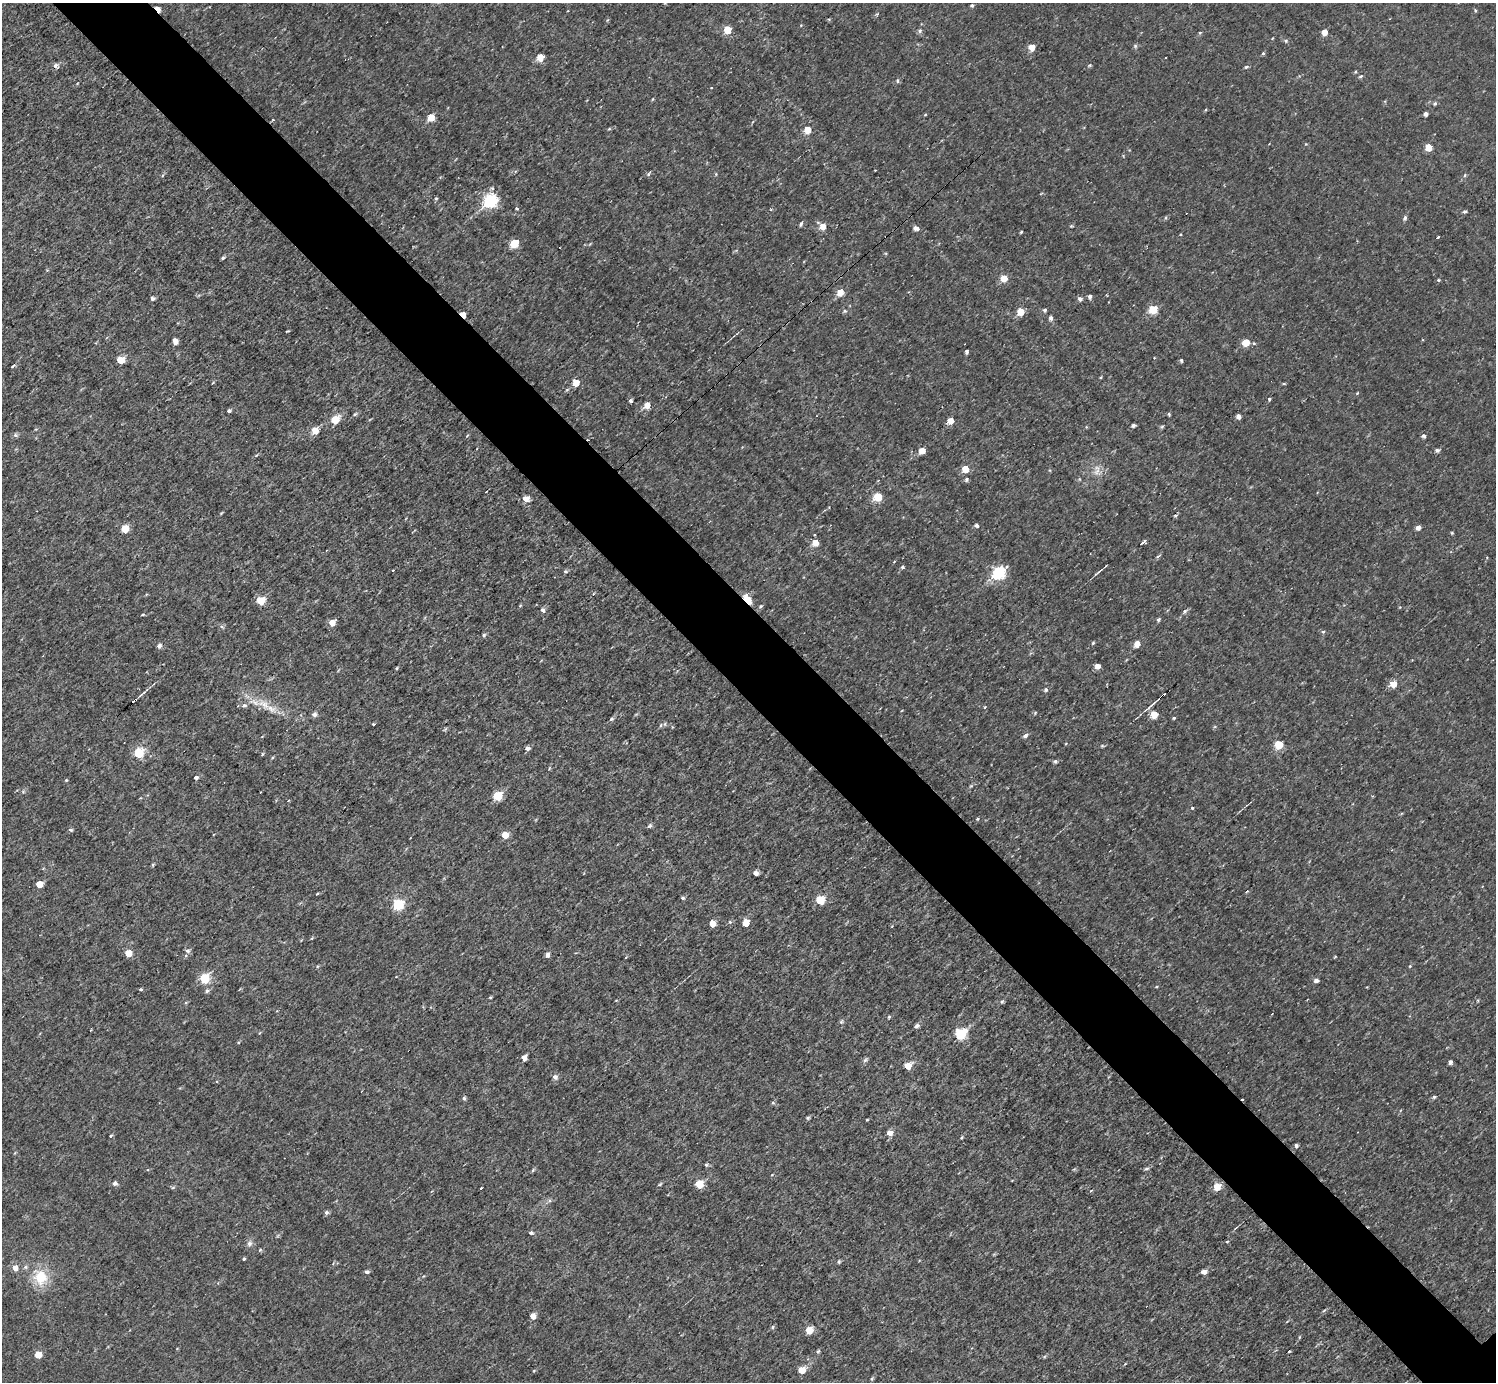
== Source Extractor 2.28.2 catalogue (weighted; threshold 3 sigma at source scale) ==
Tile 11 of 4 x 4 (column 3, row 3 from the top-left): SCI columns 2992-4485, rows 1540-2919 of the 5983 x 5981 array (HDU 1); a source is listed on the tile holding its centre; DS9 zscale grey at full resolution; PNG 1498 x 1384 px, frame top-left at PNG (2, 3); no overlay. Shown black and unused: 6% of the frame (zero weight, under 3 of 4 exposures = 1% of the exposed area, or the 3 px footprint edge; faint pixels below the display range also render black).
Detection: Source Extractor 2.28.2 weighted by HDU 2 'WHT'; one run over the whole footprint, this tile lists its part. Background 0.0567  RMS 0.062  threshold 0.28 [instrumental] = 3 sigma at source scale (4.5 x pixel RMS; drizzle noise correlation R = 1.50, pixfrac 1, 0.05/0.05 arcsec/px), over >= 5 px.
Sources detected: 237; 5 cosmic-ray / hot-pixel residue — not listed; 2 inside a brighter listed object's ellipse — not listed separately; the other 230 listed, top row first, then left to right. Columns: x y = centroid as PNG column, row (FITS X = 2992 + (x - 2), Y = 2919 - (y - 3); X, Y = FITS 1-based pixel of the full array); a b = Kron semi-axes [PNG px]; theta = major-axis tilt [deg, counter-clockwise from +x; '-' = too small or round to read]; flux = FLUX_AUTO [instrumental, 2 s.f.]
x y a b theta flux
665 3 5 3 - 6.3
972 5 4 3 - 12
158 9 7 4 -56 98
1475 10 4 4 - 8
877 14 6 4 44 7.8
829 19 4 4 - 7.1
727 30 5 5 - 160
920 31 6 6 - 15
1200 32 5 3 - 6
1324 32 5 4 - 70
1273 38 4 3 - 5
1285 40 5 5 - 12
1135 46 6 5 - 10
1032 47 5 5 - 90
1263 53 4 4 - 11
540 57 5 5 - 110
1090 65 6 3 32 7.4
56 66 5 5 - 25
1246 67 5 4 - 12
1361 76 6 5 - 10
898 81 6 4 90 8.5
653 99 5 3 - 5.7
1435 104 5 4 - 11
1425 114 4 4 - 25
925 115 5 3 - 5.1
431 117 5 5 - 110
273 120 3 2 - 9.9
609 129 5 3 - 7.3
807 130 5 5 - 130
1306 144 4 4 - 5
1429 147 5 5 - 110
649 174 5 3 - 9.6
716 174 5 3 - 6.2
1465 175 5 4 - 8.7
492 188 5 5 - 11
436 198 4 3 - 9
491 200 7 6 - 1100
517 208 4 4 - 8.8
771 210 3 3 - 13
1465 212 4 4 - 13
1405 218 6 4 72 15
818 222 5 4 - 8.9
801 224 5 3 - 14
823 226 5 5 - 81
1071 226 4 4 - 5.8
916 228 6 4 -21 32
1021 232 4 3 - 6.1
1438 237 3 3 - 34
514 243 5 5 - 220
222 258 4 3 - 13
1004 278 5 5 - 96
1438 280 4 4 - 8.3
840 292 5 5 - 92
1090 297 4 4 - 22
152 298 5 4 - 20
1080 299 5 4 - 22
1153 309 5 5 - 260
1045 310 4 4 - 15
845 311 5 5 - 11
1020 312 5 5 - 120
463 314 5 4 - 120
1051 318 5 4 - 23
287 331 4 2 - 5.5
175 341 5 4 - 52
1246 342 5 5 - 130
1254 343 4 4 - 7.8
966 351 4 3 - 12
120 360 5 5 - 130
1181 360 4 3 - 12
13 366 8 3 45 7.2
213 383 4 3 - 6.1
576 383 5 5 - 95
567 390 6 3 20 7.6
1357 393 4 3 - 5.3
1269 399 4 3 - 14
631 401 4 4 - 13
647 405 6 5 - 74
229 411 5 4 - 14
354 414 6 4 28 11
1169 414 4 3 - 9.4
1238 416 4 4 - 36
335 420 6 5 - 200
950 421 5 5 - 89
1133 425 4 3 - 18
1162 426 5 4 - 8.6
1086 427 5 3 - 5.2
315 431 6 5 - 89
15 435 7 5 1 15
467 436 5 3 - 5.1
1423 436 4 4 - 16
1437 450 5 4 - 16
922 451 5 5 - 77
256 455 5 3 - 6.5
965 469 5 5 - 110
1097 471 13 7 51 40
966 479 5 4 - 14
878 497 5 5 - 250
525 499 6 5 - 66
221 513 5 3 - 5.4
1176 515 5 3 - 11
977 525 4 4 - 17
1418 528 5 4 - 30
125 529 5 5 - 150
1452 533 4 4 - 6.7
1144 541 4 3 - 43
815 543 5 5 - 89
894 562 4 3 - 4.9
902 567 4 4 - 11
565 571 6 4 1 11
999 572 7 6 - 860
1098 572 14 2 39 15
747 599 6 4 -57 480
260 601 5 5 - 180
520 606 4 4 - 6.2
761 606 6 4 37 9.3
1400 607 4 3 - 5
542 610 5 4 - 25
1185 611 7 5 46 14
143 615 6 3 9 7.3
1158 620 4 4 - 12
332 623 5 5 - 82
222 626 7 5 -36 14
1323 632 5 4 - 8.9
484 635 6 5 - 9.9
1137 644 5 5 - 65
159 646 6 5 - 20
1097 666 5 5 - 48
396 668 5 3 - 6.7
1393 684 5 5 - 100
1046 690 5 4 - 16
142 694 15 3 41 19
264 704 21 11 -34 100
244 705 7 6 - 19
1150 706 17 3 41 25
1035 713 5 4 - 6.5
314 714 5 5 - 28
1154 714 5 5 - 140
1174 718 4 3 - 7.4
611 719 5 4 - 12
665 724 6 4 -73 8.9
661 725 6 3 71 8.1
445 729 7 4 53 7.8
1025 735 6 4 26 21
1279 745 5 5 - 210
1102 746 6 4 0 7.9
527 748 5 4 - 26
138 753 6 5 - 420
262 754 5 3 - 6.5
1055 761 5 4 - 14
196 777 5 4 - 16
66 780 4 4 - 7
497 796 6 5 - 270
288 800 3 3 - 7.5
1192 808 4 3 - 8.5
977 819 4 4 - 6.7
650 826 7 5 39 12
70 830 5 4 - 12
505 835 5 5 - 97
153 865 5 3 - 6.5
755 873 4 4 - 38
39 884 5 5 - 100
1247 892 4 3 - 6.9
317 894 4 3 - 6.3
682 898 4 4 - 13
820 900 5 5 - 230
398 904 6 6 - 540
730 922 5 5 - 11
745 923 5 5 - 110
712 924 5 5 - 86
312 938 5 3 - 5.9
187 951 7 6 - 21
128 953 5 5 - 130
547 955 5 5 - 25
626 957 4 3 - 5.2
1410 966 4 4 - 6.6
204 979 6 5 - 340
1316 980 5 4 - 25
141 990 4 4 - 8
207 991 6 5 - 14
490 997 5 3 - 6.1
616 1000 4 3 - 5.4
1002 1002 5 4 - 8.6
889 1017 5 4 - 7
841 1022 7 4 59 10
916 1026 5 4 - 23
960 1034 6 6 - 590
524 1058 5 4 - 47
865 1060 6 5 - 14
1450 1062 4 4 - 20
908 1066 6 5 - 110
555 1077 6 6 - 26
1434 1097 5 4 - 12
464 1098 5 4 - 14
773 1102 5 4 - 9.6
808 1118 4 4 - 10
867 1120 3 2 - 5.2
889 1133 6 6 - 53
111 1136 4 3 - 8.7
961 1138 5 3 - 7.4
1296 1145 4 4 - 15
706 1165 4 4 - 11
1146 1169 6 4 18 12
533 1170 5 4 - 9.3
115 1183 5 5 - 23
660 1184 7 3 36 8.1
699 1184 5 5 - 180
1217 1187 6 5 - 120
481 1188 3 2 - 7.9
1091 1191 5 3 - 5
326 1213 5 5 - 17
531 1233 4 4 - 16
1227 1242 4 3 - 9
249 1243 9 7 62 25
260 1250 6 4 45 8.2
244 1259 4 3 - 9.5
15 1268 6 6 - 47
367 1272 5 4 - 18
1203 1272 5 4 - 39
423 1276 4 3 - 5
40 1277 23 19 -67 180
1324 1310 6 3 21 7.6
533 1316 5 5 - 55
773 1327 5 5 - 9.6
809 1330 5 5 - 120
818 1351 6 4 39 9.6
1289 1351 4 2 - 5.9
38 1355 5 5 - 110
1044 1357 6 4 19 8.2
802 1370 6 5 - 110
872 1378 5 4 - 8
Overlapping masked pixels (flux is a lower limit): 3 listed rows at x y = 158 9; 463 314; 747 599
Isophote crosses this tile's border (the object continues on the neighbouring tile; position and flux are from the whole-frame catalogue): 1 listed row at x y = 665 3
Unlisted compact peaks at least as high as the median listed source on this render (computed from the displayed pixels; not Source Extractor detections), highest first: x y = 1093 643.